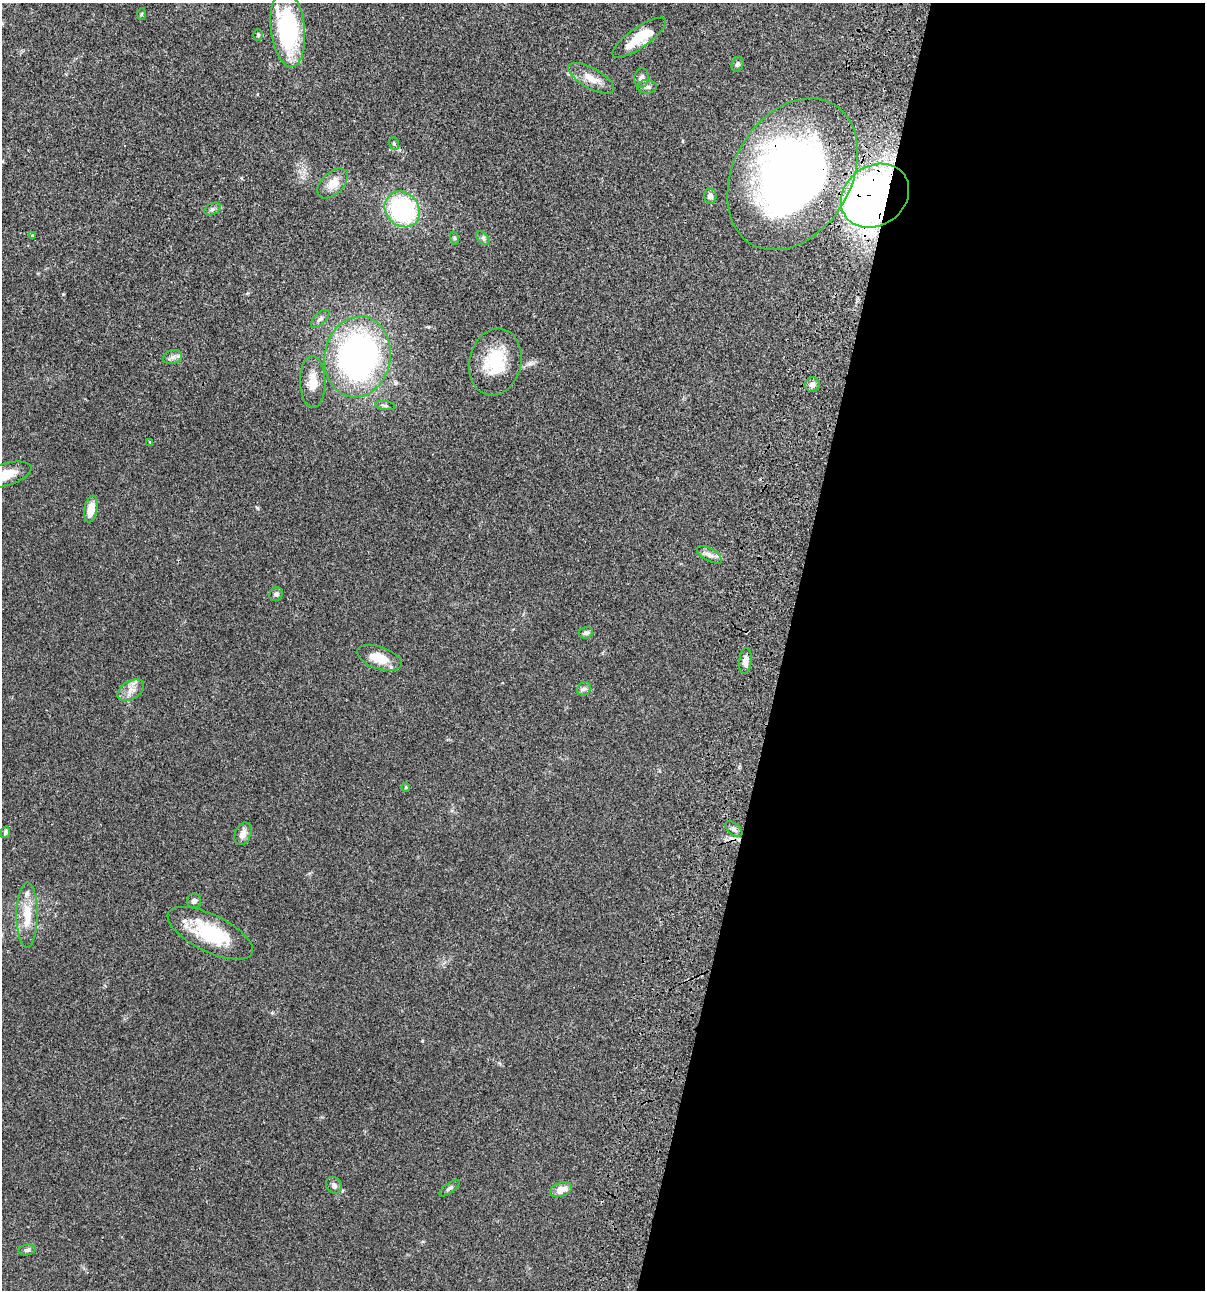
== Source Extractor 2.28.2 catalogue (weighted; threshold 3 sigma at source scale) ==
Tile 12 of 4 x 4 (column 4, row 3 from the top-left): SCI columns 3844-5046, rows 1408-2695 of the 5405 x 5389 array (HDU 1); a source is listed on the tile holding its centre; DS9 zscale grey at full resolution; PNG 1207 x 1292 px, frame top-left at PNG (2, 3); each listed source drawn as its Kron ellipse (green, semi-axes under 4 px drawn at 4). Shown black and unused: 35% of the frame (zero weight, under 3 of 4 exposures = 9% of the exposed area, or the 3 px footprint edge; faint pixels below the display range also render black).
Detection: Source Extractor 2.28.2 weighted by HDU 2 'WHT'; one run over the whole footprint, this tile lists its part. Background 0.0456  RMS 0.0054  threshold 0.0245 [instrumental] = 3 sigma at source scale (4.5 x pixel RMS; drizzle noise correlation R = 1.50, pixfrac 1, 0.05/0.05 arcsec/px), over >= 5 px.
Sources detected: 48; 1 inside a brighter object's white glare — neither listed nor drawn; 1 inside a brighter listed object's ellipse — not listed separately; the other 46 listed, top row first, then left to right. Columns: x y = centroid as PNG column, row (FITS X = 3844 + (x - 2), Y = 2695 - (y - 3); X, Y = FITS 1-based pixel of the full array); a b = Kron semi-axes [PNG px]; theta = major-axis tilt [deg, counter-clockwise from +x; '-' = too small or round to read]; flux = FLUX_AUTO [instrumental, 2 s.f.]
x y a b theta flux
141 14 6 4 87 0.59
288 29 38 17 -84 66
258 35 6 5 - 0.8
639 38 32 10 35 16
738 64 8 5 68 1.2
591 78 26 10 -29 6.6
641 78 10 7 81 2.4
647 87 10 6 1 1.7
394 143 6 5 - 0.87
793 174 81 58 59 290
333 183 18 11 43 7.1
710 196 7 6 - 2.4
875 196 36 29 36 330
212 209 8 5 27 1.4
402 209 19 16 -47 65
32 236 4 3 - 0.6
454 238 7 4 -71 0.68
483 238 8 5 -45 1.1
320 319 11 5 44 1.6
173 357 9 7 16 2.1
358 357 41 33 80 170
495 362 34 26 77 22
313 382 26 12 -88 7.7
812 385 7 7 - 2.4
385 406 10 4 -10 1.1
150 442 4 4 - 0.39
5 475 27 11 16 11
91 509 13 6 79 7.2
709 555 14 6 -29 2.5
276 594 7 6 - 1.5
586 633 7 5 14 1.4
379 658 23 11 -19 10
745 661 13 6 84 3.3
584 689 7 6 - 1.4
131 690 14 9 31 4.1
406 787 4 4 - 0.64
734 829 10 6 -39 1.6
5 832 6 4 79 1
243 834 12 8 67 3.7
194 901 7 6 - 1.8
27 915 32 10 90 12
210 933 46 18 -26 32
334 1185 9 7 -51 1.8
450 1188 12 5 37 1.4
561 1190 11 7 20 5.5
27 1250 9 5 8 1.4
Overlapping masked pixels (flux is a lower limit): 3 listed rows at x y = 793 174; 875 196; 210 933
Isophote crosses this tile's border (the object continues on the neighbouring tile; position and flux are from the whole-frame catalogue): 1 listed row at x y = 5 475
Unlisted compact peaks at least as high as the median listed source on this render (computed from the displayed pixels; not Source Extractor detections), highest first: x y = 257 508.